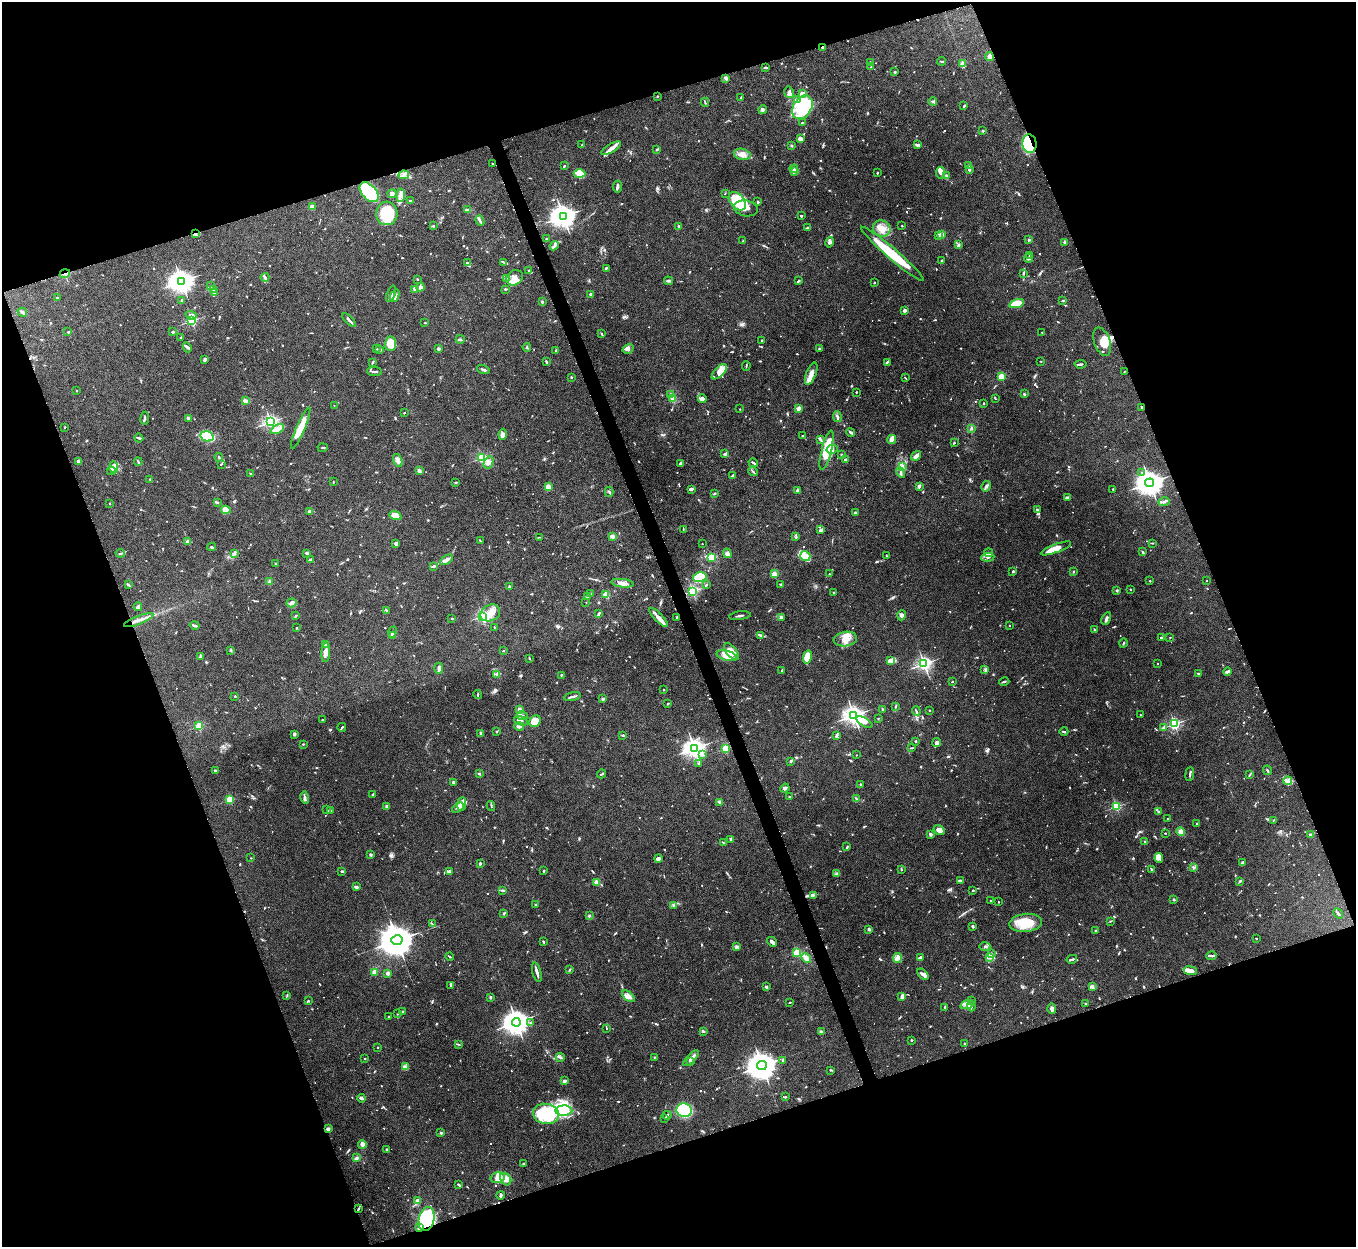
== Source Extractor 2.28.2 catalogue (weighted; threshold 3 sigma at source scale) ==
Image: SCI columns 3-5416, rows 150-5126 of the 5420 x 5404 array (HDU 1 of 3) = the unmasked area's bounding box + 8 px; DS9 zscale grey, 4 x 4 block average (1 PNG px = mean of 4 x 4 image px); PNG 1358 x 1249 px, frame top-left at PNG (2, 2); each listed source drawn as its Kron ellipse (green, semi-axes under 4 px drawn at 4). Shown black and unused: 40% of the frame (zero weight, under 8 of 16 exposures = <1% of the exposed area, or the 3 px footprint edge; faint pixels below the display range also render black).
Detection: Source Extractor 2.28.2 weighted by HDU 2 'WHT'. Background 0.167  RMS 0.005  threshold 0.0204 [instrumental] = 3 sigma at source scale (4.09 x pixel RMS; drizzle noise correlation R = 1.36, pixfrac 0.8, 0.05/0.05 arcsec/px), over >= 5 px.
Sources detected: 1348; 11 too faint to see at this stretch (4 x 4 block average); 14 inside a brighter object's white glare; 8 cosmic-ray / hot-pixel residue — neither listed nor drawn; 41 coinciding with a brighter row at this scale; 107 inside a brighter listed object's ellipse — not listed separately; of the other 1167, all 500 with FLUX_AUTO >= 2.12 (the completeness limit of this list) listed and drawn (667 fainter detections not listed), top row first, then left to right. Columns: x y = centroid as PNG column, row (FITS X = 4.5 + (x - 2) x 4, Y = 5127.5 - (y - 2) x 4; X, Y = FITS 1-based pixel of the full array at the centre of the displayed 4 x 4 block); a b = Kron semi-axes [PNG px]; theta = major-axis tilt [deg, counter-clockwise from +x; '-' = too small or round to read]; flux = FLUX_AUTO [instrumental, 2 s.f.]
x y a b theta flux
823 47 3 2 - 5.1
989 56 4 3 - 16
942 61 4 2 - 3.4
870 62 4 2 - 2.3
962 64 4 3 - 5.1
765 67 3 2 - 4.2
871 67 2 2 - 3.4
895 72 3 2 - 2.4
726 78 4 2 - 7.4
789 92 6 4 -78 10
803 94 4 3 - 18
657 96 2 2 - 2.3
741 98 3 2 - 4.2
797 100 4 3 - 5.8
705 102 4 2 - 3
933 102 4 2 - 4.6
964 106 2 2 - 4.2
802 107 12 9 59 77
763 110 4 3 - 5.4
802 122 3 2 - 2.5
983 131 2 2 - 3.5
800 139 4 3 - 17
1029 144 9 7 -85 190
582 145 3 2 - 2.8
791 145 2 2 - 6.1
917 145 3 2 - 9.6
611 148 11 4 30 16
657 150 3 2 - 3.5
742 154 8 5 -12 20
493 164 2 2 - 5.8
969 165 2 2 - 13
564 166 4 2 - 3.4
794 169 4 2 - 2.7
969 170 2 2 - 5.7
795 172 3 2 - 2.8
877 173 2 2 - 4.8
941 173 6 4 84 13
579 174 6 4 -2 19
404 175 5 3 - 8.5
946 175 3 2 - 4.7
617 186 6 3 82 6.5
369 192 12 7 -47 180
725 193 2 2 - 2.3
392 194 4 3 - 9.1
401 195 7 3 85 13
410 201 3 2 - 3.3
737 201 10 7 -51 170
758 202 2 2 - 5.4
312 207 2 2 - 72
746 208 12 8 -11 22
467 210 4 2 - 3.7
387 213 12 10 85 110
563 216 4 3 - 3400
801 216 2 2 - 3.4
480 221 5 2 - 5.6
433 226 3 2 - 2.5
678 226 2 2 - 4.9
902 226 2 2 - 6.1
807 227 3 2 - 2.9
882 228 9 8 - 28
196 234 3 2 - 3.6
941 234 2 2 - 77
938 236 2 2 - 27
546 239 2 2 - 7.1
1029 239 3 2 - 2.7
743 241 3 2 - 2.1
830 242 5 3 - 6.2
1064 242 2 2 - 9.2
958 245 3 2 - 7.4
554 246 5 3 - 7.8
892 254 41 5 -41 140
1029 255 2 2 - 4.8
1028 258 4 2 - 2.3
942 260 2 2 - 3.2
503 262 3 2 - 3.1
467 263 3 2 - 5.5
606 268 3 2 - 6.5
529 270 2 2 - 6.2
1024 273 4 2 - 2.6
65 274 5 2 - 4
265 277 4 2 - 5.8
506 278 3 2 - 2.4
515 278 9 7 37 19
417 279 2 2 - 2.2
181 281 4 3 - 3100
668 281 4 3 - 4.6
798 281 3 2 - 3.7
874 282 2 2 - 2.7
210 286 2 2 - 4.2
420 287 4 3 - 6.1
213 289 2 2 - 5.8
415 289 4 2 - 15
506 289 3 2 - 2.2
214 293 3 2 - 2.8
391 294 8 3 71 10
591 294 2 2 - 30
395 296 6 3 68 9.1
58 298 2 2 - 3.2
181 300 3 2 - 2.1
1063 300 3 2 - 3
542 302 2 2 - 19
1017 303 7 4 17 76
905 310 3 2 - 9.5
22 312 5 2 - 9.8
191 315 5 3 - 10
349 320 8 2 -46 7
191 321 2 2 - 390
425 323 2 2 - 2.6
68 332 3 2 - 2.2
173 332 2 2 - 17
1042 332 2 2 - 2.5
601 333 4 2 - 2.3
181 337 2 2 - 2.3
460 339 4 2 - 3.8
761 341 2 2 - 4
1102 342 15 8 -70 35
391 344 7 5 86 42
187 347 5 2 - 4.7
527 347 4 2 - 2.4
377 349 2 2 - 2.4
380 349 2 2 - 16
438 349 2 2 - 33
628 349 6 3 33 5.8
819 349 3 2 - 3.7
556 350 2 2 - 2.2
205 360 4 3 - 6.8
546 361 3 2 - 4.7
1041 361 2 2 - 2.6
372 362 3 2 - 2.3
887 362 4 2 - 7.7
1080 364 6 2 7 6.1
746 366 5 2 - 2.2
483 370 6 2 -16 6.3
1124 371 2 2 - 2.4
374 372 7 2 -4 6.7
719 372 9 4 45 20
811 374 12 5 69 25
1001 376 2 2 - 130
571 377 2 2 - 12
905 378 3 2 - 2.2
76 391 2 2 - 4.9
856 392 2 2 - 3.2
671 394 3 2 - 4
1024 394 2 2 - 3.3
995 398 4 2 - 2.3
673 399 4 3 - 9.1
702 399 4 3 - 16
245 401 2 2 - 18
984 403 2 2 - 3.2
334 405 2 2 - 2.2
1142 407 2 2 - 9.7
798 408 2 2 - 56
740 409 2 2 - 4.7
404 413 2 2 - 4.5
837 417 5 2 - 7.2
145 418 6 2 83 4.7
188 418 2 2 - 26
270 422 2 2 - 890
64 427 2 2 - 2.3
301 428 22 4 67 42
971 428 3 2 - 2.7
277 429 7 3 27 28
851 432 4 2 - 6
503 434 5 4 - 12
207 436 7 5 -13 180
803 436 2 2 - 3.5
139 438 4 2 - 5.4
891 439 5 3 - 14
820 440 4 2 - 4
954 443 3 2 - 2.3
323 448 5 2 - 3.2
832 449 5 3 - 5.4
827 450 20 5 75 99
725 454 3 2 - 3.3
841 455 2 2 - 4.8
916 456 5 3 - 18
219 457 4 2 - 3.4
482 458 2 2 - 330
845 459 2 2 - 4.6
398 460 7 4 -70 14
78 461 4 3 - 8.7
138 462 4 2 - 2.3
489 463 6 4 63 11
753 463 5 2 - 5.3
221 464 2 2 - 2.7
680 464 2 2 - 6.4
903 466 3 3 - 5.4
114 467 6 3 -87 9.7
419 470 3 3 - 4.4
111 471 4 3 - 5.5
753 471 5 2 - 4.1
901 472 5 2 - 4.9
1142 472 2 2 - 4.6
250 474 2 2 - 3
732 476 3 2 - 7.6
149 479 2 2 - 2.3
333 482 2 2 - 2.2
456 482 2 2 - 4.6
1150 483 4 4 - 4200
919 486 3 2 - 11
986 486 5 3 - 5.7
548 487 3 3 - 10
691 489 3 2 - 7.6
1113 489 2 2 - 2.5
797 491 4 2 - 4.7
609 492 5 2 - 3.2
715 493 2 2 - 2.7
1067 498 4 3 - 5
1164 502 5 3 - 6.5
218 503 2 2 - 2.2
110 504 2 2 - 2.4
226 510 5 4 - 50
1037 510 3 2 - 2.9
310 511 3 2 - 5.2
856 513 3 2 - 4.8
395 516 6 4 -21 30
683 529 3 2 - 2.1
821 530 3 2 - 14
612 536 2 2 - 59
539 537 3 2 - 2.2
796 537 3 2 - 2.5
480 541 3 2 - 2.6
188 542 2 2 - 53
396 543 2 2 - 30
1152 543 3 2 - 2.3
702 544 2 2 - 2.4
211 547 4 2 - 3.7
1056 548 16 3 20 45
1142 552 3 2 - 2.2
120 553 5 2 - 4.9
307 553 3 2 - 8.9
727 553 5 4 - 11
989 553 4 3 - 4.5
235 554 2 2 - 2.4
805 556 5 5 - 17
886 556 2 2 - 2.6
711 557 3 2 - 87
988 557 6 3 6 7.5
311 559 2 2 - 2.1
446 560 7 2 32 20
275 563 2 2 - 2.8
434 566 3 2 - 3.4
1012 571 3 2 - 2.3
1073 572 3 2 - 2.1
774 574 2 2 - 100
829 574 2 2 - 2.2
700 577 7 4 12 90
269 581 3 2 - 3.7
1150 581 2 2 - 6.6
1206 581 2 2 - 2.5
622 583 11 3 -6 18
780 584 3 2 - 2.5
128 585 3 2 - 5
706 585 3 2 - 2.7
510 587 3 3 - 4.2
1130 589 2 2 - 7.8
1117 590 2 2 - 19
692 591 2 2 - 500
834 592 2 2 - 3.7
591 594 3 2 - 2.5
606 595 2 2 - 140
587 597 4 2 - 2.4
586 602 2 2 - 2.2
291 603 5 3 - 9.2
138 607 4 2 - 17
386 611 2 2 - 2.7
490 613 10 8 25 35
599 614 4 2 - 6.7
902 615 5 3 - 5.7
296 616 3 2 - 4.1
482 616 2 2 - 370
740 616 11 2 7 6.4
659 617 12 4 -46 18
677 617 3 2 - 4.9
782 617 4 2 - 10
452 618 3 2 - 2.2
1106 619 7 2 65 6.8
139 620 16 2 22 16
195 625 5 2 - 5.3
1010 625 2 2 - 3.5
494 627 2 2 - 2.7
297 628 3 2 - 2.2
1094 630 3 2 - 2.6
392 632 6 2 68 3.8
393 635 4 2 - 5.5
761 636 3 2 - 3.4
1161 637 2 2 - 6
1170 637 2 2 - 2.5
845 639 12 7 9 32
1124 643 4 2 - 2.7
326 645 3 3 - 17
231 650 3 2 - 3.1
503 651 2 2 - 3.4
326 652 9 4 86 14
731 652 10 5 -51 23
200 656 3 2 - 2.6
727 656 10 5 -14 28
807 657 7 4 77 39
529 658 3 2 - 2.6
891 661 4 3 - 6.2
1157 663 2 2 - 2.8
924 664 2 2 - 940
439 668 5 3 - 8.7
985 669 3 2 - 2.5
782 671 3 2 - 4.4
1227 671 4 2 - 14
1198 673 3 2 - 3.2
497 675 3 2 - 3
561 675 2 2 - 2.9
952 681 2 2 - 3
1004 682 5 2 - 3.1
664 689 2 2 - 2.8
478 695 4 2 - 4.1
235 696 2 2 - 2.9
572 697 8 2 12 7.7
603 699 2 2 - 30
668 704 2 2 - 3.1
896 706 3 2 - 2.5
519 709 2 2 - 37
882 710 2 2 - 3.5
929 710 2 2 - 4.1
916 711 5 2 - 3.2
854 715 3 3 - 1800
1140 715 2 2 - 2.5
522 716 6 3 -10 7.4
878 718 2 2 - 2.4
322 720 2 2 - 7.7
521 721 7 3 -20 7.6
535 721 6 5 - 40
864 722 9 3 -32 12
1174 724 2 2 - 550
199 726 2 2 - 200
519 726 5 3 - 5.9
342 727 4 2 - 3.5
1163 728 3 2 - 2.2
496 732 2 2 - 9
1064 732 4 2 - 3.9
481 733 4 3 - 3.4
294 734 2 2 - 8.6
623 735 3 2 - 3.8
836 736 4 2 - 4.4
915 741 2 2 - 2.9
937 742 4 3 - 20
303 744 2 2 - 4.3
694 748 3 3 - 2100
725 748 2 2 - 210
911 748 4 2 - 2.8
703 754 3 2 - 2.9
856 755 2 2 - 3.2
790 762 3 2 - 2.3
698 763 2 2 - 7.2
215 770 2 2 - 19
1267 770 5 2 - 3.5
479 774 2 2 - 4.6
602 774 5 2 - 2.8
1190 774 7 2 83 4.8
1250 775 4 2 - 3
1288 781 4 3 - 7.2
453 782 3 2 - 6.2
860 784 2 2 - 12
785 788 5 3 - 6.8
372 794 3 2 - 2.5
305 797 6 2 -76 6.2
789 797 2 2 - 7.9
856 798 4 2 - 2.2
229 800 2 2 - 180
720 802 3 2 - 10
462 804 7 4 83 19
386 806 3 2 - 4.7
491 806 5 2 - 2.1
1116 806 2 2 - 300
458 808 6 3 35 11
327 809 3 2 - 2.2
331 810 2 2 - 4.9
1158 811 3 2 - 2.4
1168 818 2 2 - 3.1
1273 821 4 2 - 2.4
1197 823 2 2 - 2.3
939 830 6 3 -35 15
1180 832 4 4 - 12
1165 833 2 2 - 2.7
930 834 4 3 - 5
1310 835 2 2 - 14
731 839 3 3 - 7.2
1145 842 2 2 - 16
723 843 3 2 - 2.6
847 847 4 2 - 3.9
370 855 2 2 - 7.3
251 858 2 2 - 2.7
1159 858 5 4 - 14
658 859 4 3 - 8.4
1242 863 4 2 - 5.7
480 864 2 2 - 4.9
1193 867 3 3 - 4.9
1152 869 2 2 - 2.5
901 870 3 2 - 2.3
342 871 2 2 - 4.8
449 871 3 2 - 5.2
544 871 2 2 - 3.1
836 873 2 2 - 2.7
960 880 4 3 - 5.1
1240 881 3 2 - 5.8
597 882 4 3 - 18
356 887 4 2 - 6.6
503 890 4 2 - 3.3
973 890 2 2 - 3.4
813 895 4 2 - 4.3
1174 900 3 2 - 2.7
991 901 2 2 - 3.7
998 902 2 2 - 2.5
535 904 2 2 - 2.1
673 905 3 2 - 3
504 913 3 2 - 2.7
1338 913 5 2 - 6.1
589 916 3 3 - 3.2
1110 921 2 2 - 2.4
1026 923 16 9 5 73
432 924 3 2 - 2.3
973 926 3 2 - 4.3
869 929 3 2 - 6.4
1096 930 2 2 - 2.5
1256 938 2 2 - 2.2
397 940 6 5 - 8500
543 942 3 2 - 3.3
772 942 5 2 - 18
736 946 4 3 - 3.9
985 947 5 3 - 5.4
797 952 2 2 - 180
991 954 3 2 - 3
449 956 4 2 - 3.6
1211 956 5 2 - 4.3
990 957 4 2 - 5.2
806 958 5 3 - 19
897 958 5 4 - 8.8
920 958 3 2 - 15
1072 959 5 2 - 8.1
570 969 2 2 - 3.9
1190 971 6 3 -7 19
375 972 2 2 - 85
537 972 10 2 -75 13
388 973 2 2 - 45
923 974 7 3 -42 11
451 985 3 2 - 4.4
766 987 3 3 - 6
1092 987 4 2 - 4.8
287 995 4 2 - 2.8
628 996 7 4 -41 16
902 996 4 2 - 15
491 997 4 2 - 3
308 1001 2 2 - 3.4
971 1001 3 2 - 2.5
790 1002 3 2 - 2.4
1086 1003 3 2 - 2.9
967 1005 7 3 17 10
971 1006 5 3 - 4.3
945 1007 3 2 - 4.1
1052 1009 5 3 - 9.1
402 1012 2 2 - 2.7
397 1014 3 2 - 2.3
388 1017 2 2 - 2.8
516 1022 4 4 - 3600
530 1023 2 2 - 8
607 1028 3 2 - 2.9
703 1031 3 2 - 6.2
821 1032 3 2 - 2.4
911 1040 2 2 - 3
965 1043 2 2 - 3.4
458 1044 4 2 - 2.7
378 1047 2 2 - 6.4
560 1057 4 2 - 5.7
654 1057 2 2 - 2.1
691 1058 10 2 45 9
365 1059 2 2 - 2.6
783 1060 4 2 - 4.1
690 1062 3 2 - 2.8
762 1066 5 4 - 5700
405 1067 3 2 - 3.9
830 1070 3 2 - 2.3
564 1081 3 2 - 9.2
785 1097 2 2 - 2.8
361 1098 4 3 - 5.9
684 1110 8 6 -12 240
564 1111 8 5 2 35
546 1114 13 10 -13 190
667 1115 4 2 - 4.9
665 1118 4 2 - 6.4
328 1129 2 2 - 54
441 1133 2 2 - 14
362 1144 4 2 - 21
387 1149 3 2 - 4
356 1158 3 3 - 7.2
523 1164 3 2 - 4
498 1178 7 5 13 30
506 1179 7 5 -56 21
458 1185 3 2 - 4.7
500 1195 4 2 - 8.1
418 1201 2 2 - 47
358 1209 4 2 - 3.7
426 1219 12 7 76 410
419 1228 2 2 - 7.7
Overlapping masked pixels (flux is a lower limit): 10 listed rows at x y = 823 47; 1029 144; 196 234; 65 274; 1142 407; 677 617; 328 1129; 358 1209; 426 1219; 419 1228
Diffuse or blended objects may show on this block-average render without a row.